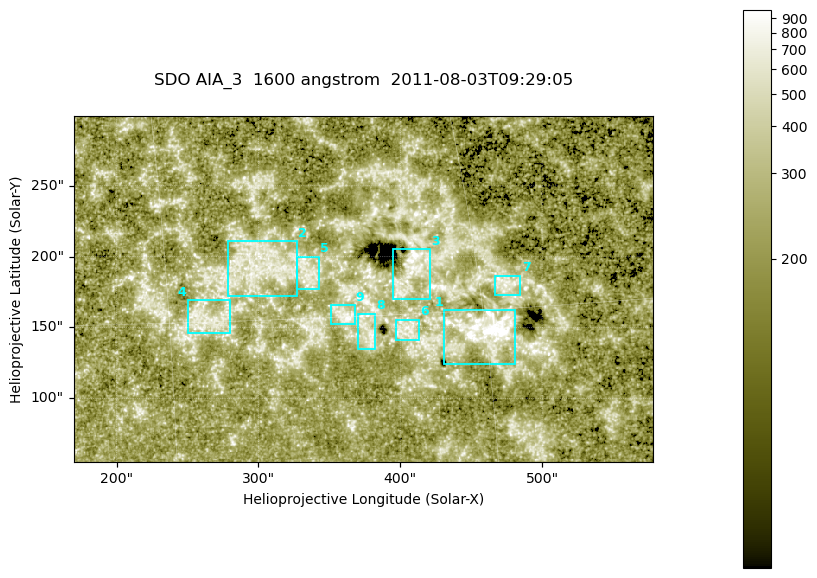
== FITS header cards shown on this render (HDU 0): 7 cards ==
TELESCOP= 'SDO     '           /
INSTRUME= 'AIA_3   '           /
WAVELNTH=                 1600 /
WAVEUNIT= 'angstrom'           /
DATE-OBS= '2011-08-03T09:29:05.120' /
CTYPE1  = 'HPLN-TAN'           /
CTYPE2  = 'HPLT-TAN'           /

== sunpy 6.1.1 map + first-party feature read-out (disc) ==
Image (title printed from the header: SDO AIA_3  1600 angstrom  2011-08-03T09:29:05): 670 x 401 px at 0.609 arcsec/px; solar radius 945 arcsec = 1552 px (partial field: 3.6% of the solar disc is inside the frame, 100% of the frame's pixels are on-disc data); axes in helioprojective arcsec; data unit not stated in the header (colour bar unlabelled)
Pointing: header CRPIX1/2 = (2047.81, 2050.03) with CRVAL1/2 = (0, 0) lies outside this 670 x 401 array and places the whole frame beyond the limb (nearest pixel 1.39 R_sun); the SolarSoft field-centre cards XCEN/YCEN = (373.8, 177.2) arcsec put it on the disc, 1926 arcsec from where CRPIX/CRVAL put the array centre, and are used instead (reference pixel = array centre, CRVAL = XCEN/YCEN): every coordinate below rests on XCEN/YCEN
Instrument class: DISC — disc imager (sunpy class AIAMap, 1600 A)
Bright regions (active regions / flare kernels): reference = the on-disc median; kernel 5 px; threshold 5 sigma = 339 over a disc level ~223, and >= 1.15x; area >= 268 px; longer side >= 5 px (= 3 arcsec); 9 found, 9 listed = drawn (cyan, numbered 1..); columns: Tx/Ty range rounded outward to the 2 arcsec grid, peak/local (2 s.f.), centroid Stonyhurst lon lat
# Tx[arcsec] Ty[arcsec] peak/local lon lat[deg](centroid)
1 430..482 124..164 8.7 +30 +14
2 278..328 172..212 3.5 +19 +17
3 394..422 170..206 8 +27 +17
4 250..280 146..170 3.6 +17 +15
5 326..344 176..200 3.5 +22 +17
6 396..414 140..156 3.4 +26 +14
7 466..486 172..188 4.1 +31 +16
8 370..384 134..160 3.6 +24 +14
9 350..368 152..166 4.1 +23 +15